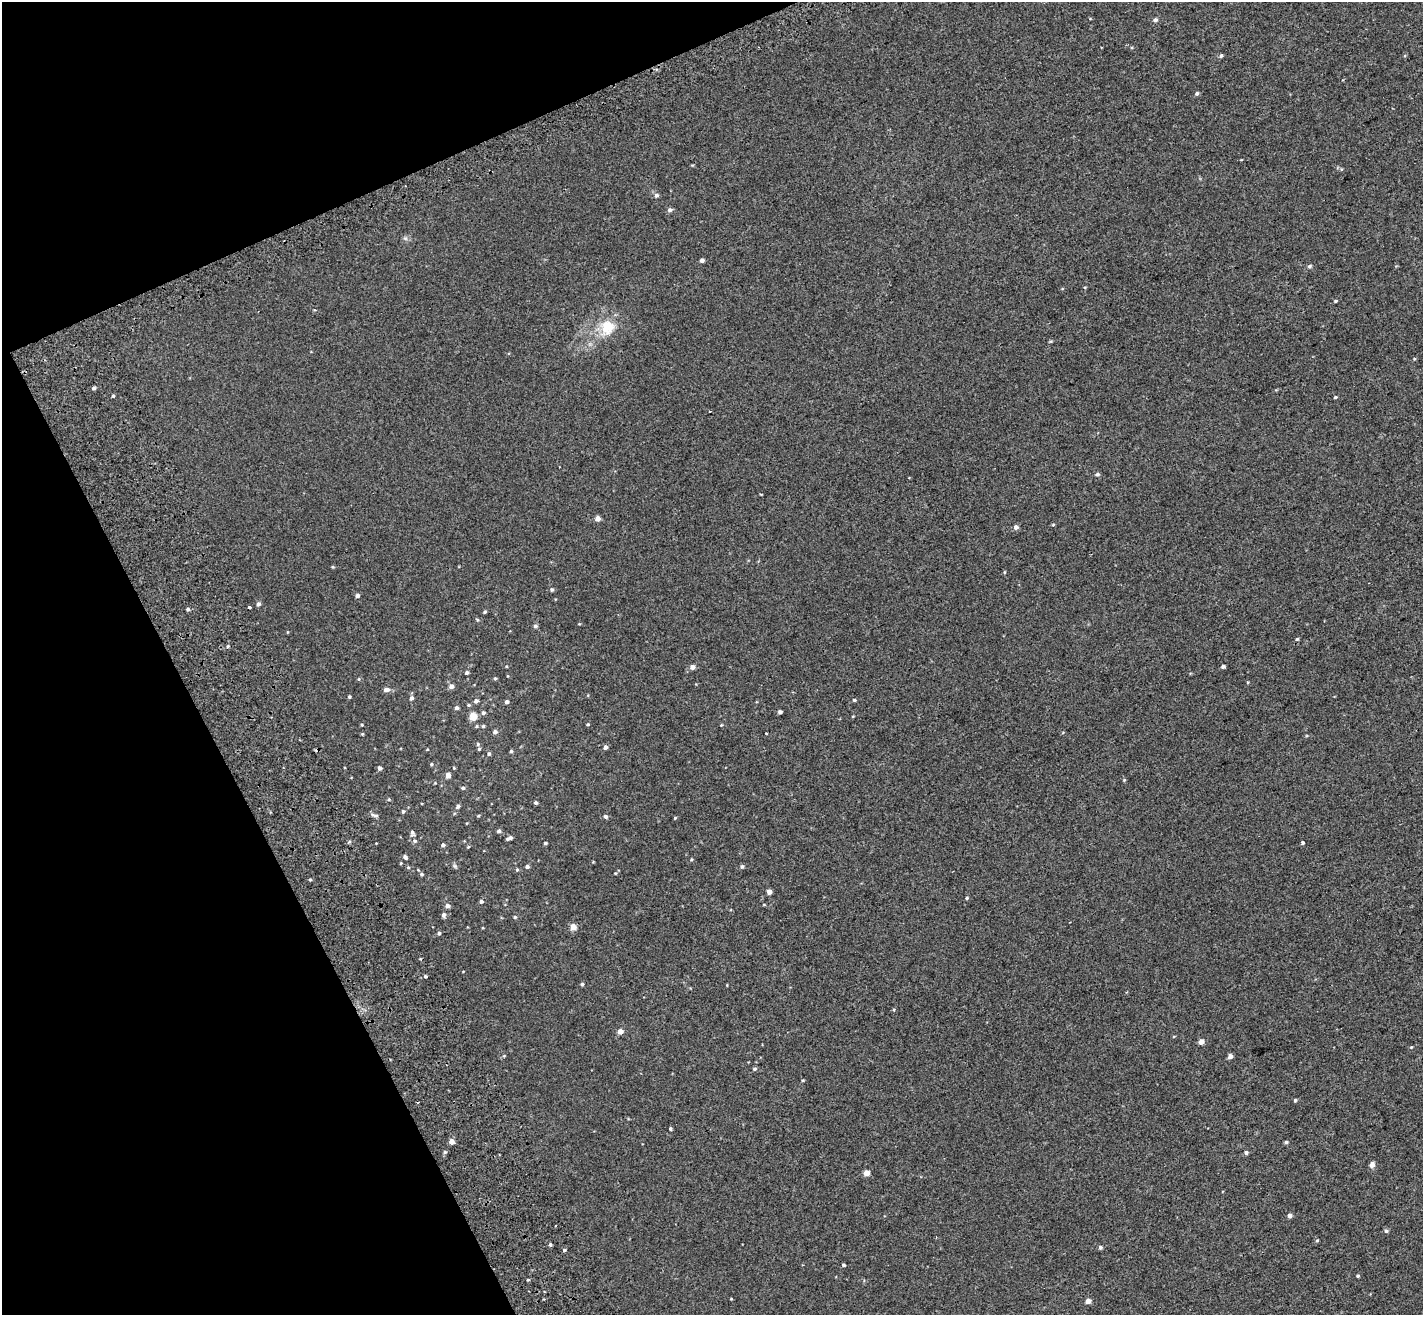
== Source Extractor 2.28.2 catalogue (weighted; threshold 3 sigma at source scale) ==
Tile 5 of 4 x 4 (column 1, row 2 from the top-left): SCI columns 104-1524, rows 2874-4186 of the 5889 x 5690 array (HDU 1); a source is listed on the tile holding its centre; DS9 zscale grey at full resolution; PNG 1425 x 1317 px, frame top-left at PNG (2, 2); no overlay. Shown black and unused: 21% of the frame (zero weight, under 2 of 3 exposures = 6% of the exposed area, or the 3 px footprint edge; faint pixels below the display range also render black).
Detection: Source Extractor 2.28.2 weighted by HDU 2 'WHT'; one run over the whole footprint, this tile lists its part. Background 0.00116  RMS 0.0065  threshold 0.0294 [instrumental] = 3 sigma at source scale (4.5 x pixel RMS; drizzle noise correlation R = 1.50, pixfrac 1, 0.0396/0.0396 arcsec/px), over >= 5 px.
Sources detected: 135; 2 cosmic-ray / hot-pixel residue — not listed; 1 inside a brighter listed object's ellipse — not listed separately; the other 132 listed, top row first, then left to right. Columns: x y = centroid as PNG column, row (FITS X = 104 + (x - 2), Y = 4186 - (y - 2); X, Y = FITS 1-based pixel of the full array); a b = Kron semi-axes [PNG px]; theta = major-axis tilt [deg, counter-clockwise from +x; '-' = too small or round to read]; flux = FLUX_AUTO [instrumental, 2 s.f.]
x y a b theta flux
1155 20 5 4 - 1.3
1221 56 5 4 - 1.1
1197 93 6 5 - 0.98
656 195 6 6 - 1.4
670 210 6 5 - 1.6
405 238 7 4 -19 1.1
702 260 4 4 - 2
1309 266 6 5 - 1.1
1336 301 5 4 - 0.63
314 310 4 3 - 0.51
607 327 22 19 63 16
93 388 5 4 - 1.1
113 396 4 3 - 0.84
1335 397 4 3 - 0.73
710 411 3 2 - 0.41
1097 474 6 4 3 1.1
761 495 3 2 - 0.47
597 518 4 4 - 4.4
1053 525 5 3 - 0.52
1016 527 5 5 - 2
333 567 4 4 - 0.6
1004 572 5 3 - 0.49
552 590 5 5 - 1
357 596 5 4 - 1.5
258 604 5 4 - 1.7
249 607 3 3 - 6.7
188 609 4 3 - 1.2
485 612 5 3 - 0.81
477 619 5 3 - 0.6
535 626 5 4 - 1.3
1297 639 4 4 - 0.65
228 646 5 3 - 0.61
1223 666 4 4 - 1.2
692 667 5 5 - 3
467 673 5 4 - 1.3
495 678 4 4 - 0.76
359 679 5 3 - 0.54
451 686 5 5 - 2.8
386 690 7 5 6 2.3
349 697 4 3 - 0.81
411 698 6 5 - 1.5
854 700 4 4 - 0.68
476 701 5 5 - 1.7
507 702 4 4 - 1.5
468 705 5 4 - 0.66
456 708 5 4 - 1.3
780 712 4 3 - 1.4
483 713 5 5 - 1.2
473 716 5 5 - 16
853 716 4 3 - 0.43
588 724 4 3 - 0.63
362 725 4 3 - 0.52
721 725 3 3 - 0.47
483 726 5 4 - 0.9
495 732 5 4 - 1.8
362 734 4 3 - 0.57
478 744 5 4 - 0.89
605 747 5 4 - 1.7
511 751 3 3 - 0.99
489 754 4 4 - 1.1
431 764 4 3 - 0.66
379 768 4 4 - 1.8
454 768 4 3 - 0.43
448 775 5 4 - 2.9
1124 780 4 3 - 0.59
463 788 5 4 - 1.1
389 799 5 4 - 0.64
536 803 4 3 - 1.2
458 806 6 4 37 1.2
403 811 4 4 - 1
374 815 12 5 -21 1.6
478 816 4 3 - 0.56
606 816 5 5 - 1.4
675 818 4 3 - 0.53
467 823 4 2 - 0.4
499 831 5 5 - 1.4
412 833 7 5 -76 1.4
509 838 7 3 22 1.8
415 841 6 4 0 0.94
545 843 3 3 - 0.9
1302 843 3 3 - 3.6
443 845 4 4 - 1.3
468 847 4 4 - 0.59
405 857 5 4 - 1.5
691 859 4 4 - 0.59
401 863 4 3 - 0.48
455 866 6 5 - 0.98
742 866 5 5 - 1.1
408 867 5 4 - 0.66
527 867 4 4 - 1.5
517 870 4 4 - 0.72
615 873 4 3 - 0.43
422 874 5 5 - 0.93
310 879 4 3 - 0.67
769 891 4 4 - 3.5
967 898 4 3 - 0.76
481 901 4 4 - 1.4
764 905 4 3 - 0.43
447 906 5 5 - 2.1
444 915 5 5 - 1.8
515 917 4 4 - 0.83
573 927 4 4 - 7.2
439 933 5 4 - 1.1
425 976 4 3 - 0.79
582 984 4 4 - 0.97
894 1010 4 3 - 0.95
620 1031 5 4 - 4.1
1174 1036 5 3 - 0.47
1201 1042 4 4 - 4.4
504 1056 5 3 - 0.56
1230 1056 4 4 - 2.4
754 1069 6 4 16 0.96
803 1080 5 3 - 0.49
1295 1100 5 4 - 0.69
670 1129 3 3 - 0.84
452 1141 4 4 - 4.6
1286 1142 5 4 - 0.88
445 1152 5 4 - 0.91
1246 1153 5 5 - 1.1
1372 1165 5 5 - 3.6
866 1173 5 4 - 5
1290 1215 5 5 - 2
1386 1231 5 5 - 1.1
1317 1240 5 3 - 0.58
550 1244 4 3 - 1.1
1100 1247 4 4 - 1.1
564 1250 4 4 - 0.83
844 1265 4 3 - 0.87
1358 1276 4 3 - 0.73
528 1280 4 3 - 0.63
731 1299 3 3 - 0.45
1088 1301 5 4 - 3.2